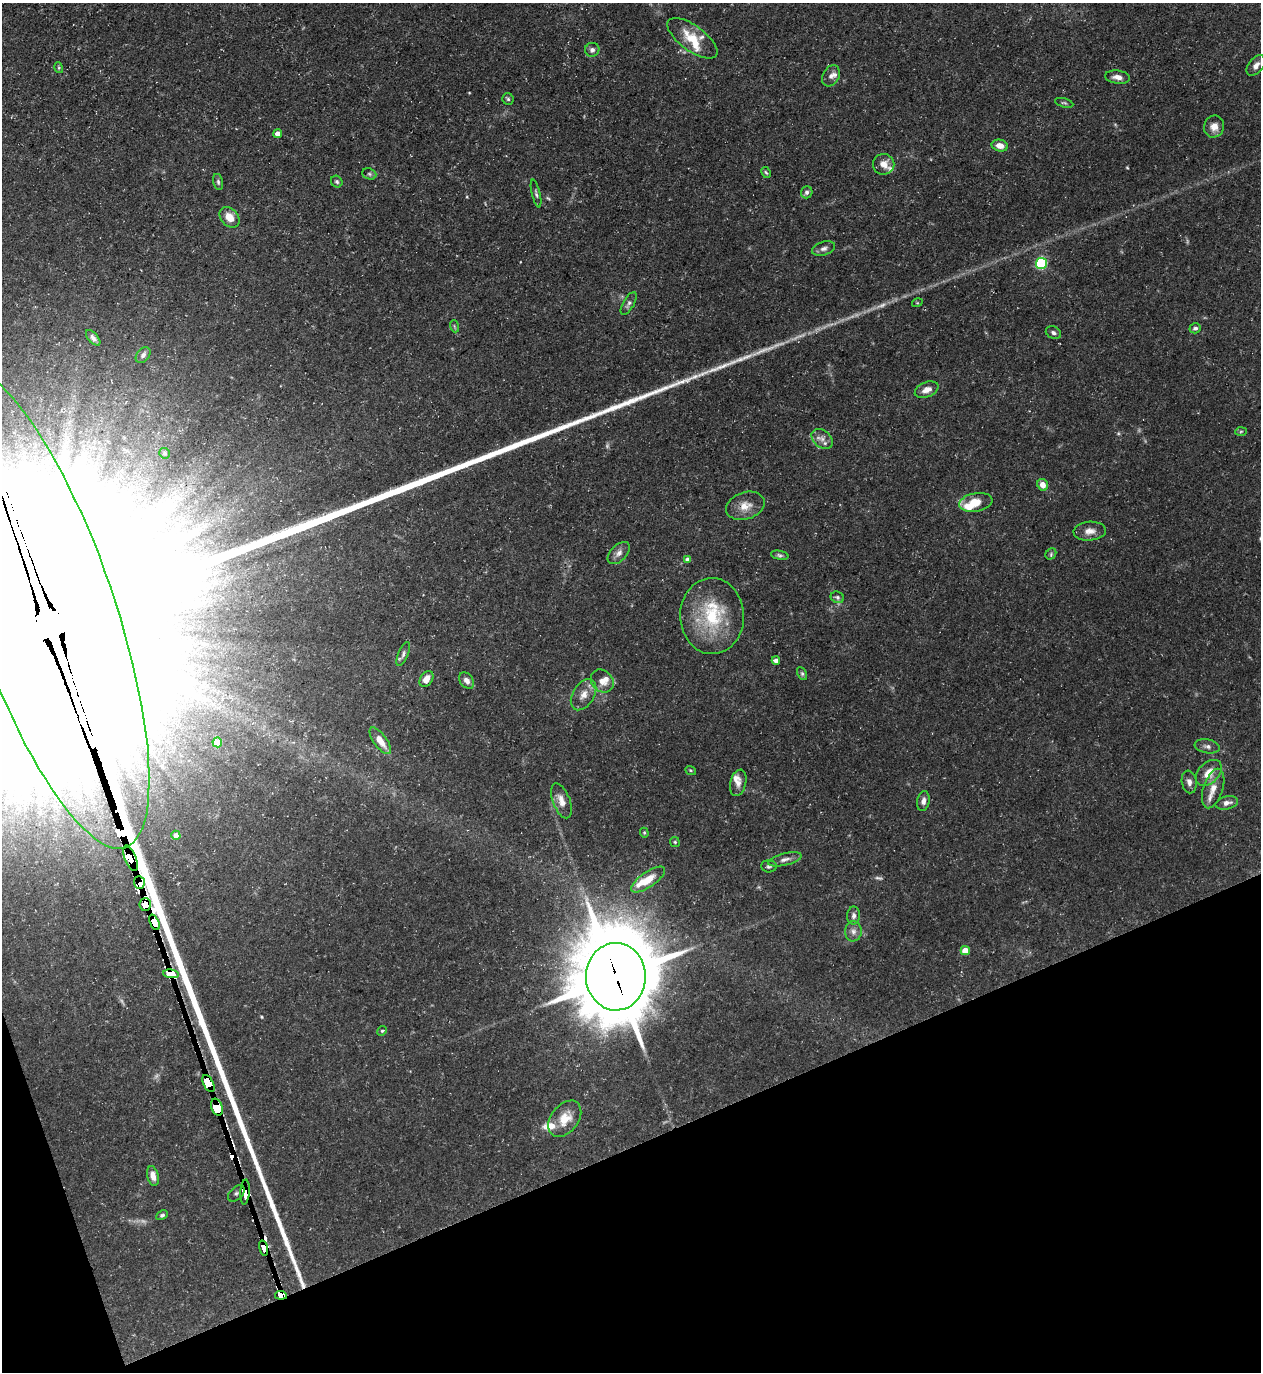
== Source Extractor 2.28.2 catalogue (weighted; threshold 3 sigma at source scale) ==
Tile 14 of 4 x 4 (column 2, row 4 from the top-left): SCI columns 1408-2666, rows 1-1370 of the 5462 x 5478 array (HDU 1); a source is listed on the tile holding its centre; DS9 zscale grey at full resolution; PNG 1263 x 1374 px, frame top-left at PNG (2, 3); each listed source drawn as its Kron ellipse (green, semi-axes under 4 px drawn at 4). Shown black and unused: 18% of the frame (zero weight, under 3 of 5 exposures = <1% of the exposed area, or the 3 px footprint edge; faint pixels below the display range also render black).
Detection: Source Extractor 2.28.2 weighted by HDU 2 'WHT'; one run over the whole footprint, this tile lists its part. Background 0.0725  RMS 0.0047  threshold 0.0211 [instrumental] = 3 sigma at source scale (4.5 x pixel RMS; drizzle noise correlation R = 1.50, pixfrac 1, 0.05/0.05 arcsec/px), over >= 5 px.
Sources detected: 107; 4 too faint to see at this stretch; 2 inside a brighter object's white glare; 3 cosmic-ray / hot-pixel residue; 2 long thin detections or spike segments (spike, bleed or trail) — neither listed nor drawn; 10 inside a brighter listed object's ellipse — not listed separately; the other 86 listed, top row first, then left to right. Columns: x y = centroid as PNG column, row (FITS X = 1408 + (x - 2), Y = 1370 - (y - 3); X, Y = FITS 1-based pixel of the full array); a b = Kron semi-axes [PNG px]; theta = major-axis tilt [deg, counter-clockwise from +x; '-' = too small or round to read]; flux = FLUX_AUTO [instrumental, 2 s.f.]
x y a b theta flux
692 38 30 12 -36 11
592 50 7 7 - 1.6
1256 65 12 7 51 2.8
59 68 5 3 - 0.55
831 76 11 8 60 2.3
1117 77 12 6 -8 2.8
508 99 6 5 - 0.88
1064 103 9 4 -16 0.86
1214 127 11 10 - 4.3
277 134 4 4 - 3.2
1000 146 8 6 -13 4.2
884 164 10 10 - 4.3
766 172 6 4 -61 0.7
369 174 7 5 -22 0.98
218 182 8 5 -76 0.96
337 182 6 5 - 0.94
807 192 6 5 - 1.4
536 194 14 4 -77 1.2
229 217 11 8 -46 5.5
824 249 12 6 18 2
1041 263 5 5 - 51
917 303 5 3 - 0.44
629 304 13 5 59 1.5
454 326 6 3 -71 0.59
1195 328 6 5 - 1.3
1053 333 8 6 -25 1.4
93 338 9 5 -48 1.5
143 355 9 6 50 1.6
927 390 12 7 22 3.6
1241 431 6 4 3 0.68
822 439 12 8 -39 3
165 453 5 5 - 0.79
1043 485 6 5 - 4.1
976 502 17 9 10 9.7
745 506 20 13 17 6.3
1090 531 16 9 4 3.9
619 553 13 8 46 2.8
1051 554 6 5 - 0.77
780 555 9 4 -10 1
688 559 4 4 - 1.8
837 597 7 5 -25 1.1
44 609 252 70 -71 340000
712 616 38 32 -88 33
403 654 13 5 67 1.5
776 660 4 4 - 2.4
802 674 7 4 -63 0.86
426 679 8 6 53 4.6
467 681 9 6 -51 2.3
602 681 12 10 -46 4.1
584 695 17 10 58 4.9
380 741 16 6 -53 6.1
217 742 5 4 - 9.7
1207 746 12 7 -9 2.1
691 770 6 3 -20 0.58
1209 773 15 10 46 6.3
1189 782 11 7 -80 2.4
738 783 13 8 76 3
1213 788 20 9 72 5.4
561 801 18 8 -69 4.2
923 801 10 6 78 2.1
1227 803 11 6 13 2.5
644 833 5 4 - 0.55
176 835 4 4 - 2.9
675 842 5 4 - 0.66
130 858 13 5 -68 4900
785 859 17 6 14 2.6
769 866 8 6 -3 1.1
648 880 20 7 35 7.5
139 883 6 5 - 2100
145 905 6 5 - 2500
854 916 9 6 88 1.8
154 922 8 4 -66 2300
853 931 10 8 -89 2.5
965 951 4 4 - 11
171 974 8 4 -7 2400
616 977 34 30 -89 5000
382 1031 5 4 - 0.61
208 1084 9 5 -63 3400
217 1107 9 5 -70 3400
565 1119 20 13 52 8.4
153 1176 10 5 -77 3.3
245 1192 12 4 85 2100
236 1193 10 6 44 82
162 1215 6 4 27 0.9
263 1248 8 4 -76 1200
281 1295 6 4 -6 1400
Overlapping masked pixels (flux is a lower limit): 12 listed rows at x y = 44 609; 130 858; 139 883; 145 905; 154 922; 171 974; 616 977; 208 1084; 217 1107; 245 1192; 263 1248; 281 1295
Isophote crosses this tile's border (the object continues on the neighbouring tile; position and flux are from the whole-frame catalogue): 1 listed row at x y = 44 609